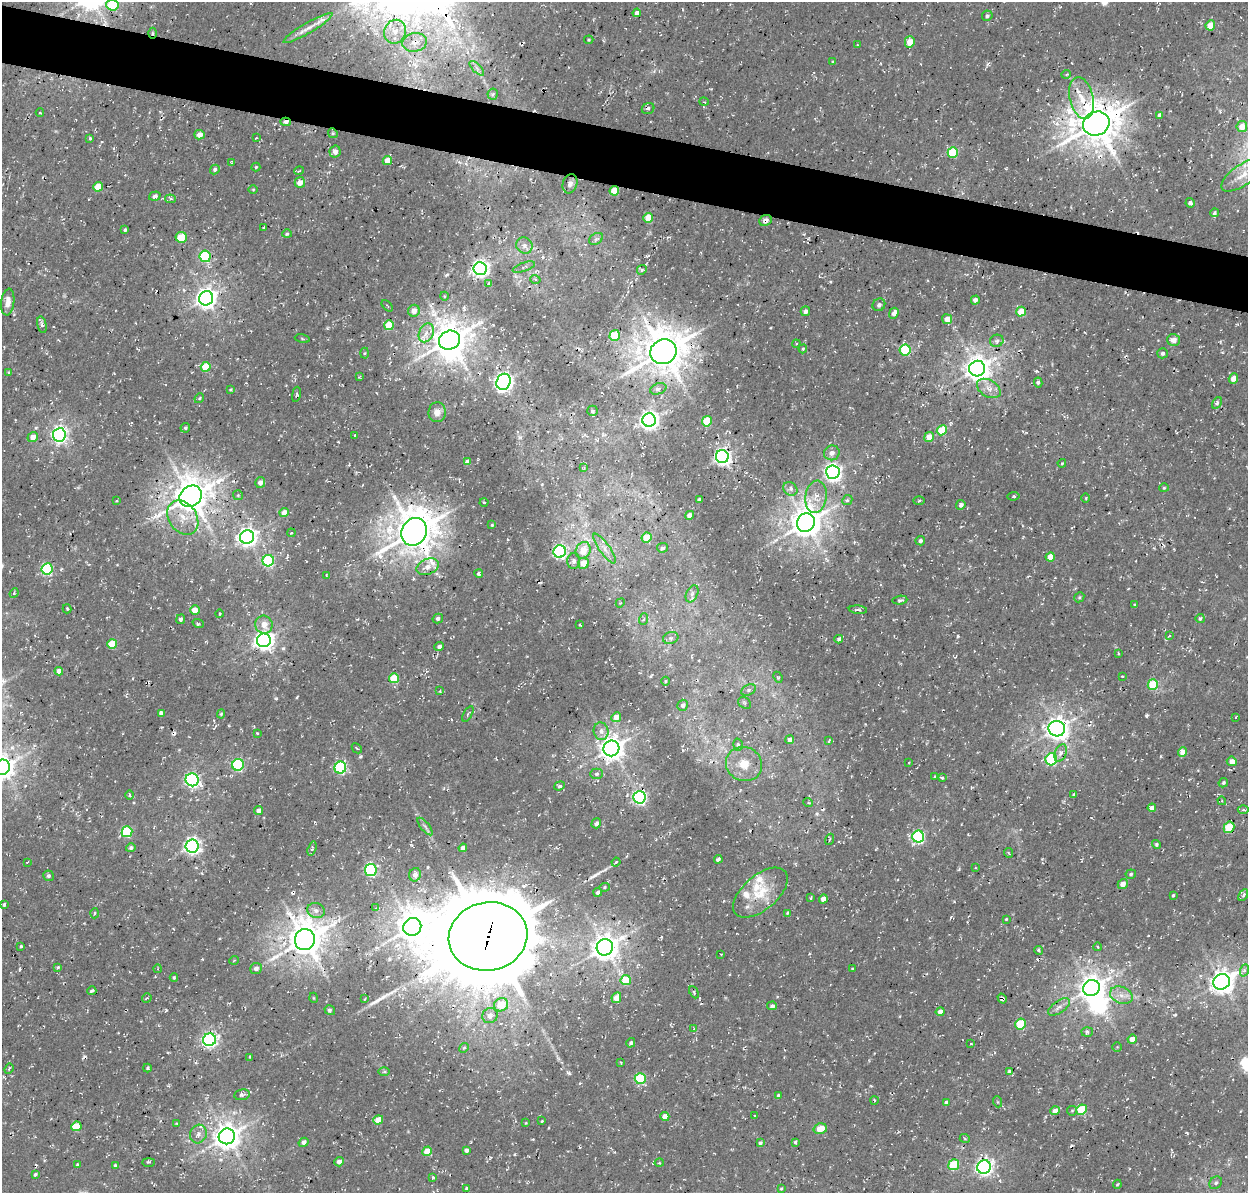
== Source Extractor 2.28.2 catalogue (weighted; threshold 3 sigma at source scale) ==
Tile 11 of 4 x 4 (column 3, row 3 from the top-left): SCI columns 2628-3873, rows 1511-2701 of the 5246 x 5340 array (HDU 1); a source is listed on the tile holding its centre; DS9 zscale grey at full resolution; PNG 1250 x 1195 px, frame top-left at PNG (2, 2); each listed source drawn as its Kron ellipse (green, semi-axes under 4 px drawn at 4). Shown black and unused: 5% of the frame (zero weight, under 3 of 4 exposures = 8% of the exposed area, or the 3 px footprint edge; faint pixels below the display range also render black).
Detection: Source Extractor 2.28.2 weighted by HDU 2 'WHT'; one run over the whole footprint, this tile lists its part. Background 0.00446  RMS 0.0022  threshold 0.00995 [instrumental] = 3 sigma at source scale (4.5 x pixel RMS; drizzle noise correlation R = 1.50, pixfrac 1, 0.0396/0.0396 arcsec/px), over >= 5 px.
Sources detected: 357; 2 inside a brighter object's white glare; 11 cosmic-ray / hot-pixel residue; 3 long thin detections or spike segments (spike, bleed or trail) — neither listed nor drawn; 4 inside a brighter listed object's ellipse — not listed separately; the other 337 listed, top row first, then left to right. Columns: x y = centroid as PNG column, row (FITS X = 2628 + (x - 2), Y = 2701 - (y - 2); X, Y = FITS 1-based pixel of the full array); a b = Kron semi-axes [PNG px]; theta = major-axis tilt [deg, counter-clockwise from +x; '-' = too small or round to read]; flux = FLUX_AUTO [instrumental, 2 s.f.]
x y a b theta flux
112 5 6 5 - 14
637 13 4 4 - 1
987 16 5 5 - 0.44
1210 25 5 4 - 4
308 28 28 5 30 2
395 32 12 10 68 2.9
153 33 5 3 - 0.29
589 40 5 4 - 0.26
415 42 12 9 8 2.5
910 42 6 5 - 3.3
857 45 3 2 - 0.18
833 62 4 4 - 0.29
477 68 9 3 -45 0.54
1066 74 5 3 - 0.26
493 94 6 5 - 0.4
1082 98 21 12 -76 4.5
704 102 5 3 - 0.21
648 109 6 5 - 0.58
40 113 4 3 - 0.19
1159 115 4 3 - 0.81
286 122 5 4 - 1.1
1096 123 13 12 - 720
1242 126 5 5 - 3.1
333 133 5 4 - 0.32
199 135 5 4 - 1.4
90 138 3 3 - 0.27
256 138 3 2 - 0.17
335 151 6 5 - 1
953 153 5 5 - 11
387 161 5 4 - 2.2
232 162 4 2 - 0.18
256 167 4 4 - 0.24
215 170 5 4 - 0.58
299 171 5 3 - 0.21
1242 175 25 10 34 4.2
300 182 5 5 - 1.7
570 184 10 7 72 1.1
98 187 5 4 - 4.6
253 190 4 3 - 0.19
614 191 5 4 - 6.2
155 196 6 4 19 0.94
170 199 5 4 - 0.34
1190 203 5 4 - 0.82
1215 213 4 4 - 0.46
648 218 5 4 - 4.6
765 220 6 5 - 1
264 227 3 2 - 0.31
125 230 3 3 - 0.35
287 234 4 4 - 0.29
181 237 5 5 - 6.1
596 239 7 5 31 0.56
524 245 8 7 - 0.99
205 256 5 5 - 20
524 267 12 4 19 0.56
480 269 6 6 - 95
642 270 5 4 - 0.36
535 279 5 3 - 0.31
489 283 3 3 - 0.43
444 296 4 3 - 0.2
206 298 7 7 - 150
975 300 4 4 - 1.1
8 302 13 6 84 1.8
879 305 7 6 - 0.55
387 306 7 2 -46 0.22
414 311 6 6 - 1.9
805 311 5 4 - 0.74
1021 312 5 4 - 5.1
894 313 5 4 - 1.1
947 319 5 5 - 1.8
42 325 8 4 -77 0.63
389 325 5 5 - 6.6
426 333 10 7 64 1.6
615 335 5 5 - 9
302 339 8 4 -10 0.3
449 340 11 9 26 490
1174 340 6 6 - 1.8
997 341 7 6 - 0.66
796 344 4 3 - 0.26
803 349 4 3 - 0.27
905 350 5 5 - 15
663 352 13 12 - 680
364 353 5 3 - 0.26
1163 353 5 5 - 0.64
206 367 5 5 - 7
977 369 8 7 - 240
9 373 4 3 - 0.39
359 377 4 3 - 0.19
1233 379 5 4 - 2
503 382 8 7 - 100
1038 382 5 4 - 0.39
989 388 13 8 -31 1.8
658 389 8 5 20 0.91
230 390 4 3 - 0.3
296 394 8 3 81 0.33
199 398 5 4 - 0.29
1217 403 6 4 57 0.49
593 411 5 5 - 0.5
437 412 10 8 85 1.7
649 420 6 6 - 120
707 421 5 5 - 7.7
185 428 5 4 - 0.38
942 430 5 5 - 8.8
59 435 6 6 - 77
355 435 4 2 - 0.19
33 437 5 5 - 2
929 437 5 4 - 2.8
832 453 8 7 - 1.3
722 457 6 6 - 84
467 462 4 4 - 1.3
1062 463 4 3 - 0.24
583 468 3 3 - 0.18
833 472 7 7 - 90
260 482 5 5 - 0.98
1164 488 4 4 - 0.28
790 489 7 6 - 0.8
238 495 5 5 - 0.28
191 496 12 10 39 520
1013 496 6 4 6 0.36
816 497 16 10 82 2.7
1086 498 5 3 - 0.22
699 500 4 3 - 0.54
847 500 5 4 - 0.4
117 501 3 2 - 0.18
919 501 6 4 2 0.4
484 502 4 3 - 0.23
961 505 5 4 - 0.75
284 513 5 4 - 2.3
689 515 4 4 - 1.6
183 518 18 14 -56 4.1
806 523 9 8 - 380
492 525 3 3 - 0.23
414 532 14 12 60 670
291 533 4 3 - 0.21
247 537 7 7 - 110
646 538 5 5 - 5.3
920 541 5 4 - 0.64
604 548 18 5 -54 1.8
662 548 5 4 - 0.71
583 550 8 7 - 3.8
560 551 6 6 - 50
1050 557 5 4 - 2.7
268 561 6 5 - 23
574 561 8 6 88 0.89
583 563 5 5 - 3.9
428 567 12 7 21 1.5
47 569 6 5 - 24
479 574 4 4 - 0.47
326 576 4 2 - 0.15
14 593 5 4 - 0.29
692 594 9 5 65 0.78
1079 597 5 4 - 0.3
900 600 7 4 8 0.48
620 603 5 3 - 0.21
1135 605 4 3 - 0.38
67 609 4 3 - 0.33
195 610 5 5 - 2.2
858 610 9 4 -6 0.5
219 614 4 2 - 0.27
438 618 5 4 - 0.53
1200 618 4 4 - 0.41
181 619 5 4 - 0.57
644 619 6 3 70 0.32
198 623 5 3 - 0.29
580 624 3 2 - 0.25
264 625 9 8 - 2
1169 636 4 2 - 0.15
671 638 8 6 19 0.57
839 639 4 4 - 0.54
264 640 7 7 - 130
112 644 5 5 - 7.6
439 646 5 4 - 0.63
1118 653 4 2 - 0.19
59 671 4 4 - 1.9
1122 676 3 2 - 0.2
778 677 6 4 -66 0.28
394 678 5 5 - 6.5
666 681 4 3 - 0.19
1153 685 5 5 - 9.8
749 690 7 5 27 0.57
440 691 4 3 - 0.28
745 703 7 5 -39 0.45
683 705 5 5 - 0.79
161 713 4 4 - 0.77
221 714 4 4 - 0.35
468 714 8 3 60 0.33
616 717 5 4 - 2.6
1236 717 4 2 - 0.17
1057 729 8 7 - 190
601 731 9 7 -73 1.2
257 733 2 2 - 0.21
790 740 4 4 - 1.1
829 741 4 3 - 0.29
738 745 6 5 - 0.49
357 748 6 2 -45 0.19
611 748 8 8 - 240
1183 752 5 4 - 2.7
1061 753 9 5 68 1.1
1051 759 6 5 - 18
1232 761 5 5 - 1.5
909 762 4 2 - 0.19
744 764 18 17 - 4.4
238 765 6 6 - 29
2 767 8 7 - 230
340 768 6 6 - 28
596 774 6 5 - 0.46
935 776 3 3 - 0.3
942 778 3 3 - 0.3
192 780 7 6 - 58
1223 783 5 4 - 0.45
559 786 5 3 - 0.47
1074 794 3 3 - 0.34
129 795 4 3 - 0.28
639 797 6 6 - 49
1222 801 4 3 - 0.23
808 802 5 3 - 0.21
1152 808 4 4 - 1.3
259 810 4 4 - 1.1
1243 810 5 3 - 0.37
596 823 5 4 - 0.8
425 826 11 3 -51 0.52
1229 827 6 5 - 8.5
127 832 5 5 - 16
918 837 6 6 - 30
830 839 6 2 71 0.24
1156 844 4 4 - 0.35
192 846 6 6 - 75
131 848 5 4 - 0.53
463 848 4 4 - 1.2
312 849 7 4 73 0.36
1009 853 5 3 - 0.22
718 859 4 3 - 0.52
27 862 3 2 - 0.15
616 862 4 4 - 0.41
975 868 3 2 - 0.17
371 870 6 6 - 32
1131 874 5 4 - 0.37
415 875 7 5 69 1.1
48 876 5 5 - 0.58
1123 884 5 4 - 1.6
604 887 5 4 - 0.31
598 892 4 4 - 0.65
760 893 32 17 41 7.2
1173 895 3 3 - 0.25
1243 895 6 4 61 0.54
811 898 4 2 - 0.25
823 899 5 4 - 2.1
4 904 4 3 - 0.36
376 908 4 4 - 0.23
316 910 9 7 -18 1.1
94 913 5 3 - 0.32
788 913 4 4 - 0.33
1006 919 3 2 - 0.17
412 927 9 8 - 360
488 936 39 34 12 3800
305 940 10 10 - 520
21 946 3 3 - 0.24
605 947 8 8 - 280
1098 947 4 2 - 0.18
1039 950 4 4 - 0.35
721 954 3 2 - 0.25
234 960 5 3 - 0.17
58 967 4 3 - 0.39
256 968 6 5 - 0.86
852 968 4 3 - 0.21
158 969 4 3 - 0.21
1245 970 6 4 69 0.48
174 978 4 3 - 0.33
626 980 5 5 - 6.4
1222 982 8 7 - 210
1091 988 8 7 - 240
92 991 4 3 - 0.36
694 992 6 4 -64 0.38
1121 995 12 8 -21 1.8
147 998 5 3 - 0.2
314 998 5 3 - 0.17
616 998 5 4 - 2.4
1002 998 5 4 - 0.48
365 999 3 2 - 0.2
501 1005 7 6 - 5.1
772 1006 5 4 - 0.63
1059 1007 12 6 36 1.1
330 1010 5 4 - 0.47
940 1012 4 4 - 1.5
490 1015 8 7 - 1.4
1020 1024 5 5 - 9
694 1029 4 4 - 0.24
1087 1032 5 5 - 0.46
1132 1039 4 4 - 1.8
209 1040 6 6 - 63
631 1043 5 4 - 0.5
971 1044 3 2 - 0.19
1117 1047 4 4 - 0.27
464 1048 5 4 - 0.3
250 1057 3 2 - 0.21
621 1063 3 2 - 0.17
147 1068 4 4 - 0.29
9 1069 5 4 - 0.39
384 1072 6 4 0 0.38
1010 1072 4 4 - 1
640 1079 5 5 - 15
242 1095 8 5 8 0.69
778 1095 4 3 - 0.28
874 1100 4 3 - 0.26
946 1102 4 4 - 0.7
998 1102 5 3 - 0.22
1082 1110 5 5 - 11
1055 1111 5 4 - 2.1
1072 1111 5 4 - 0.33
665 1116 4 4 - 2.2
754 1116 3 2 - 0.24
378 1120 5 4 - 3.6
542 1121 3 2 - 0.22
177 1123 4 3 - 0.28
526 1123 3 2 - 0.16
76 1126 5 5 - 5.8
820 1129 6 5 - 3.6
198 1134 9 8 - 1.3
227 1136 8 7 - 260
965 1139 5 3 - 0.2
304 1142 5 4 - 0.94
795 1142 4 3 - 0.31
760 1143 4 3 - 0.47
466 1150 4 3 - 0.7
427 1151 5 4 - 4.6
149 1162 6 3 0 0.36
339 1162 5 4 - 1.1
659 1163 4 3 - 0.22
78 1165 3 3 - 0.41
115 1165 3 3 - 0.27
954 1165 5 5 - 8.7
984 1167 7 7 - 85
35 1174 4 3 - 0.41
433 1177 3 3 - 0.24
1216 1183 7 5 44 0.46
1117 1184 5 3 - 0.24
467 1188 4 3 - 0.3
781 1189 4 4 - 0.22
Overlapping masked pixels (flux is a lower limit): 14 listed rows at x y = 153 33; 415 42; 286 122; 1096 123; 614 191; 765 220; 663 352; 977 369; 191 496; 1229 827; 412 927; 488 936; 305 940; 1002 998
Isophote crosses this tile's border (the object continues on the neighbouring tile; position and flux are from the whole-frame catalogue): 2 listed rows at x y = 112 5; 2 767
Unlisted compact peaks at least as high as the median listed source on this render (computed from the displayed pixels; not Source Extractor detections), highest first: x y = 1146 716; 569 1073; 958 636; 166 1010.